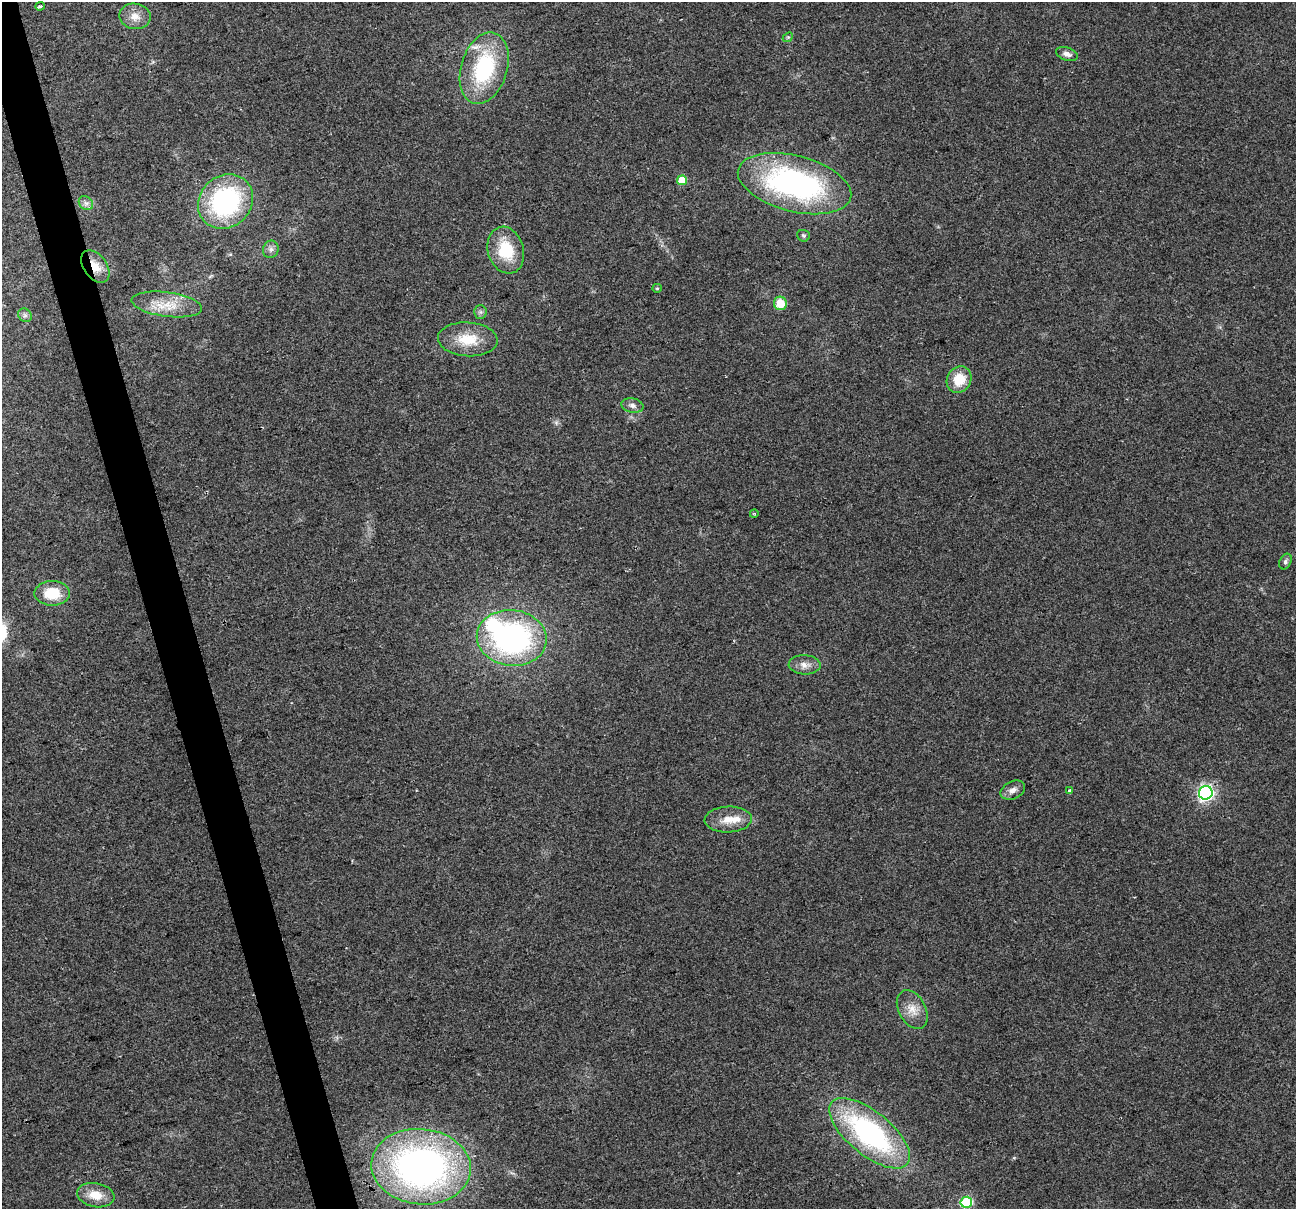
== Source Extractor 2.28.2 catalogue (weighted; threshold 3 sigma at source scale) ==
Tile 11 of 4 x 4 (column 3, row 3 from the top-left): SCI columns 2587-3880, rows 1306-2512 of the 5173 x 4973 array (HDU 1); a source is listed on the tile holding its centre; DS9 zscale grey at full resolution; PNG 1298 x 1211 px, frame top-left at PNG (2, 2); each listed source drawn as its Kron ellipse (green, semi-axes under 4 px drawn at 4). Shown black and unused: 3% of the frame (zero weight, under 2 of 3 exposures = <1% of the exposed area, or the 3 px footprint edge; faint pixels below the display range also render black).
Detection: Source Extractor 2.28.2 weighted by HDU 2 'WHT'; one run over the whole footprint, this tile lists its part. Background 0.0557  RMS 0.0074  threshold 0.0334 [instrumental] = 3 sigma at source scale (4.5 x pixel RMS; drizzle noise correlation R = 1.50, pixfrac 1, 0.0396/0.0396 arcsec/px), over >= 5 px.
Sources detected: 38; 1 inside a brighter object's white glare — neither listed nor drawn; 2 inside a brighter listed object's ellipse — not listed separately; the other 35 listed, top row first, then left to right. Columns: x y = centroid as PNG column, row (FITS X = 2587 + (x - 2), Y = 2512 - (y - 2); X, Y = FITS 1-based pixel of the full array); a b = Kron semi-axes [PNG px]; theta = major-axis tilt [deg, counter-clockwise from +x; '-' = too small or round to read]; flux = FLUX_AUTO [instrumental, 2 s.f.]
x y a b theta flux
40 6 4 3 - 1.3
135 16 16 12 -9 8.5
788 37 5 4 - 0.91
1067 54 11 6 -19 3.5
484 68 37 23 73 71
682 180 5 5 - 19
795 184 58 28 -14 180
226 202 29 25 41 110
86 203 8 6 -42 2.6
803 236 6 5 - 1.3
271 249 9 8 - 3.1
506 250 24 18 -73 29
95 266 18 11 -54 12
657 288 5 4 - 0.87
780 303 7 6 - 16
167 304 35 12 -7 19
480 312 6 6 - 1.9
25 315 7 6 - 2.1
468 339 30 17 -3 22
959 380 14 12 62 17
632 405 11 7 -13 3.5
754 514 4 3 - 0.79
1285 562 8 5 66 2
52 593 17 12 0 20
512 638 35 28 -7 180
805 665 16 9 -3 6
1013 790 13 8 25 4.5
1070 791 3 3 - 4.8
1206 793 7 6 - 230
728 819 24 13 3 12
912 1009 21 13 -61 10
870 1133 49 21 -39 140
421 1167 50 37 -6 320
96 1195 19 12 -10 13
966 1202 6 5 - 63
Overlapping masked pixels (flux is a lower limit): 1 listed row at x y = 95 266